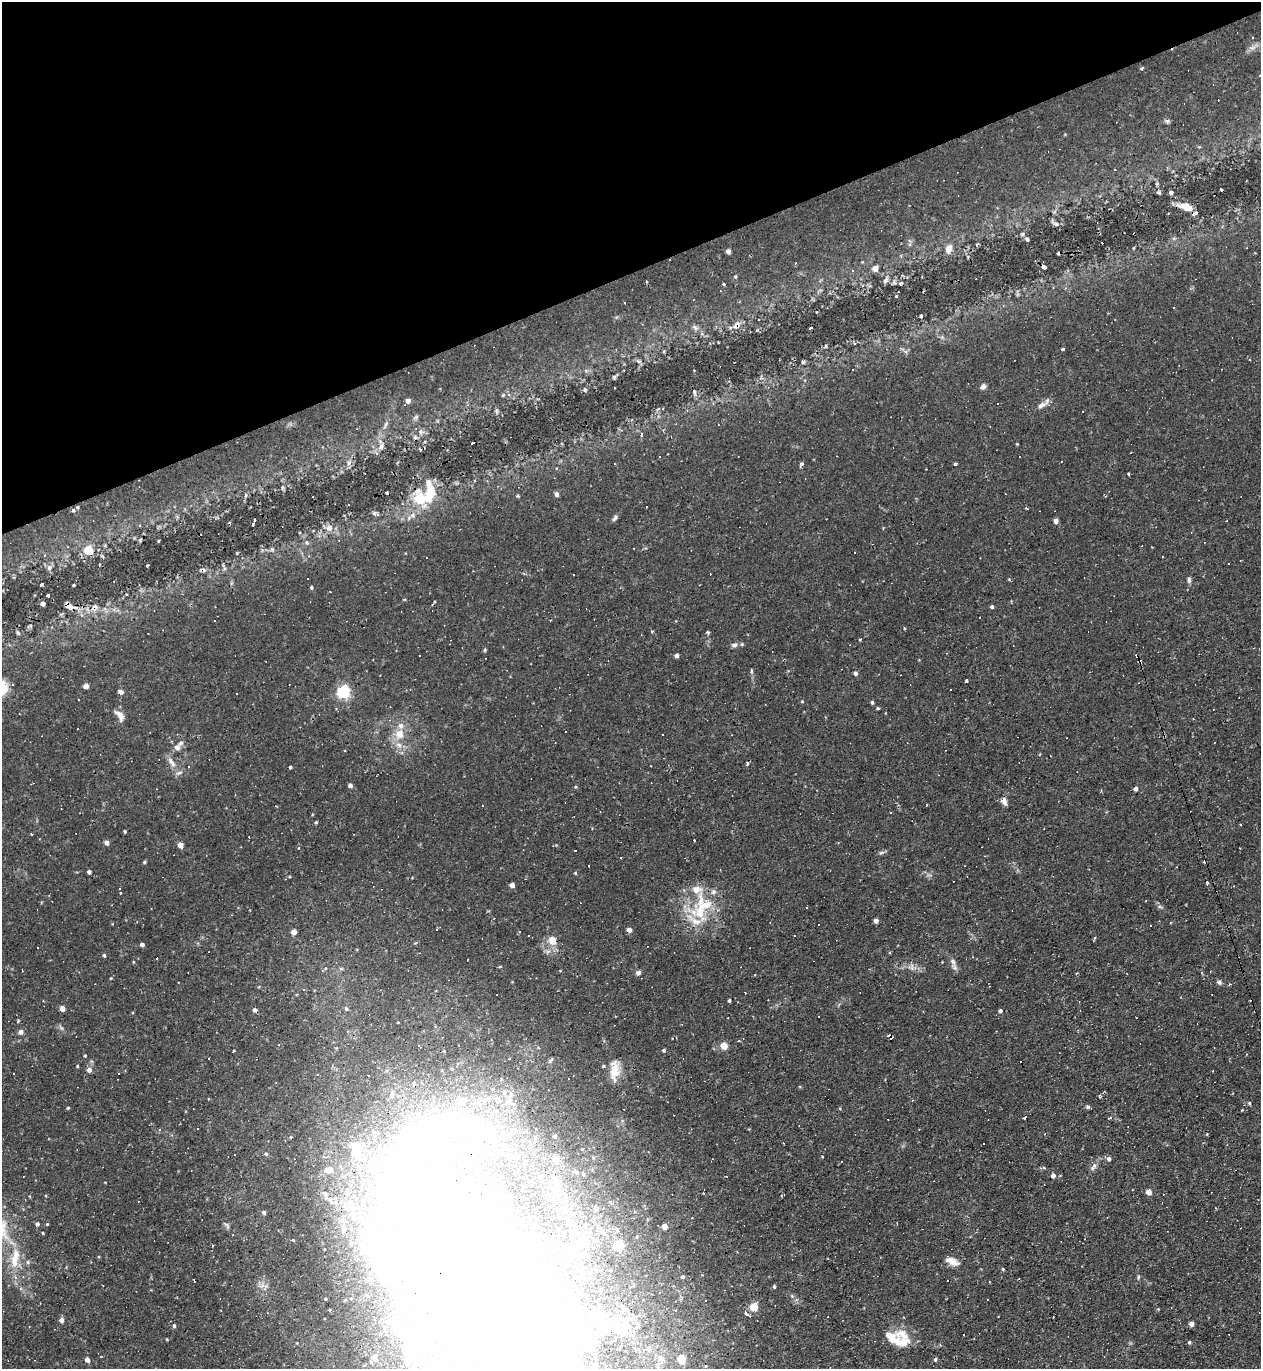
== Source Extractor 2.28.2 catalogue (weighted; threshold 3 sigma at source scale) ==
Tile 3 of 4 x 4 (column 3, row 1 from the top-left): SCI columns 2662-3920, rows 4102-5468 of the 5452 x 5468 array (HDU 1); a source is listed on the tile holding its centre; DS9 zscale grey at full resolution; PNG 1263 x 1371 px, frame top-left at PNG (2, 2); no overlay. Shown black and unused: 20% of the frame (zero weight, under 2 of 3 exposures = <1% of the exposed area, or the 3 px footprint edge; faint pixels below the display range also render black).
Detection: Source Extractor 2.28.2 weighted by HDU 2 'WHT'; one run over the whole footprint, this tile lists its part. Background 0.0324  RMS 0.0034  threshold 0.0155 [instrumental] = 3 sigma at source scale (4.5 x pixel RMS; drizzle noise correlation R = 1.50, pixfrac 1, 0.05/0.05 arcsec/px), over >= 5 px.
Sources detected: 368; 38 inside a brighter object's white glare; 77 cosmic-ray / hot-pixel residue — not listed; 14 inside a brighter listed object's ellipse — not listed separately; the other 239 listed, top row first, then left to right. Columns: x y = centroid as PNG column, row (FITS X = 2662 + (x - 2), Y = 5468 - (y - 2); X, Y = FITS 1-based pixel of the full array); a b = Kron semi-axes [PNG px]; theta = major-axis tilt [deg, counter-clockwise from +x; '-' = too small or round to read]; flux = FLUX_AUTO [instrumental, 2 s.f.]
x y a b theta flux
1141 68 4 3 - 0.42
1167 121 7 4 34 0.62
1199 147 4 4 - 0.38
1158 192 6 4 -35 0.53
1171 193 4 4 - 0.98
1186 207 16 7 -17 4.4
1056 224 8 4 -31 0.84
1027 239 5 4 - 0.56
909 240 6 4 -20 0.5
949 249 10 7 73 2.4
728 251 4 4 - 2.1
1044 267 5 4 - 1.5
875 269 5 5 - 2.1
735 277 5 4 - 0.46
886 280 9 5 53 0.88
724 284 3 3 - 2.9
625 302 3 3 - 0.45
1174 308 3 3 - 0.77
921 316 3 3 - 0.39
736 325 12 8 52 1.9
694 327 6 5 - 0.94
718 342 3 3 - 0.34
1063 349 3 3 - 0.67
664 351 3 3 - 1.4
639 361 6 4 -1 0.63
803 362 5 5 - 0.45
694 370 3 2 - 0.31
614 377 7 4 72 0.47
983 386 7 6 - 1.1
585 390 5 4 - 0.45
694 392 6 4 -73 0.61
508 394 6 5 - 0.83
408 401 5 5 - 1.5
1041 405 16 7 32 2
658 408 5 4 - 0.53
496 410 5 4 - 0.81
1082 411 3 3 - 0.66
416 417 7 4 45 0.62
386 424 9 4 60 0.77
421 431 5 5 - 1
641 434 3 3 - 10
472 443 4 3 - 2
1017 444 3 3 - 0.26
381 446 10 6 72 1.4
349 463 8 4 71 0.87
801 464 5 4 - 0.84
955 464 4 3 - 0.87
1128 474 3 2 - 0.41
475 480 4 4 - 0.45
282 488 6 3 73 0.44
430 490 30 12 -85 8.7
557 494 6 5 - 0.83
245 496 5 3 - 0.41
1106 496 3 3 - 0.64
420 499 9 7 -40 17
77 507 4 3 - 0.37
73 510 4 4 - 0.48
376 514 11 4 -19 0.95
412 515 7 6 - 1.2
615 518 9 5 52 0.84
1056 521 4 4 - 1.6
253 524 3 3 - 0.78
329 528 7 7 - 2.2
158 541 3 2 - 0.32
307 543 6 5 - 0.77
1141 546 3 2 - 0.19
272 549 6 4 -70 0.5
89 550 5 5 - 9.6
44 555 4 3 - 0.57
147 565 3 2 - 0.5
49 568 8 6 61 0.98
202 570 9 4 0 0.74
307 579 3 2 - 0.4
1189 580 8 5 -89 0.79
41 585 3 3 - 0.63
74 585 4 2 - 0.3
311 588 4 3 - 0.85
127 594 3 2 - 0.36
48 595 3 3 - 9
43 604 4 4 - 1.9
69 606 12 6 -28 2.7
992 607 4 4 - 0.64
550 620 2 2 - 0.23
904 628 3 3 - 0.35
652 631 3 3 - 1.4
708 632 4 4 - 0.51
18 633 5 4 - 0.43
860 639 4 3 - 0.27
734 645 9 6 7 1.1
485 650 5 4 - 0.4
676 655 4 4 - 1
751 671 6 4 90 0.41
856 673 5 4 - 0.72
966 680 3 3 - 0.72
86 686 4 4 - 2.3
3 687 20 12 -86 6.4
950 689 3 3 - 0.74
121 692 6 5 - 1.1
343 692 5 5 - 61
802 701 4 3 - 0.31
872 702 4 3 - 0.75
878 708 3 3 - 0.59
120 716 15 8 -53 2.3
399 734 13 12 - 4.4
663 734 3 3 - 2.7
907 743 3 3 - 0.27
177 747 8 8 - 1.5
171 762 18 6 -57 2.5
747 763 4 3 - 0.63
188 767 3 3 - 1
290 767 3 3 - 0.61
377 775 4 2 - 0.21
350 785 4 4 - 1.6
576 786 5 3 - 0.35
1136 789 4 4 - 1.3
1004 802 11 5 -73 1.4
891 812 3 2 - 0.32
316 822 4 4 - 0.4
125 831 3 3 - 0.46
107 843 4 4 - 1.7
180 845 4 4 - 3.7
881 853 6 4 2 0.6
621 858 3 3 - 1.1
144 862 4 4 - 0.44
89 872 4 4 - 1
575 873 4 4 - 0.32
1207 882 3 3 - 0.35
512 885 4 4 - 2
713 892 7 7 - 1
807 907 3 3 - 1
1160 907 6 4 -19 0.53
700 913 26 20 -59 13
876 921 4 4 - 1.9
1150 925 3 3 - 1.3
629 930 4 4 - 2
294 932 4 4 - 2.8
552 940 6 5 - 5.6
142 944 4 4 - 1.2
104 955 5 4 - 0.48
953 961 10 7 -71 1.4
133 962 4 3 - 0.28
912 967 11 4 -86 0.95
638 973 6 5 - 0.94
111 978 4 3 - 0.27
1219 982 7 5 -38 0.84
729 1000 3 3 - 0.56
62 1008 4 4 - 2.5
346 1009 6 5 - 0.65
255 1010 5 4 - 0.97
1000 1011 4 4 - 0.89
819 1016 3 2 - 0.38
18 1021 3 3 - 0.49
398 1022 3 2 - 0.39
435 1027 4 3 - 0.37
21 1032 5 5 - 1.7
890 1036 6 3 -26 2.6
739 1040 3 3 - 0.63
724 1046 5 4 - 7.3
664 1050 4 4 - 0.49
85 1056 3 3 - 0.31
550 1061 8 5 51 0.76
1021 1062 3 3 - 6
77 1066 4 3 - 0.3
603 1066 4 4 - 0.42
89 1070 5 5 - 1.6
614 1070 27 11 86 5.4
369 1076 2 2 - 0.32
505 1092 7 6 - 1.1
392 1093 8 6 -89 1.2
488 1099 9 7 3 1.5
912 1100 3 3 - 0.35
463 1101 7 7 - 3.3
516 1101 4 4 - 0.4
478 1103 15 7 -38 2.5
1250 1103 4 3 - 0.51
1088 1107 6 5 - 0.49
68 1108 4 3 - 0.38
1026 1117 3 3 - 5
1110 1118 5 3 - 0.41
198 1128 3 2 - 0.52
160 1129 4 3 - 0.35
514 1130 7 5 -13 0.82
555 1136 4 3 - 1
356 1150 21 16 -83 11
266 1154 5 4 - 0.43
556 1159 5 5 - 4.5
1109 1159 6 5 - 0.87
1094 1165 9 7 65 1.3
1044 1168 6 4 -18 0.43
328 1170 8 6 -2 2.5
583 1174 5 3 - 0.33
1053 1176 5 4 - 1.6
556 1181 15 8 -78 3.3
1149 1192 4 4 - 3.4
325 1193 8 5 -48 0.95
348 1193 6 6 - 0.94
351 1207 13 9 -9 2.6
596 1208 4 4 - 1.5
264 1212 5 4 - 0.58
37 1224 4 4 - 0.68
47 1224 4 3 - 0.33
665 1226 4 4 - 4
228 1227 7 4 -72 0.66
616 1229 4 3 - 0.47
637 1236 4 3 - 0.3
293 1240 5 3 - 0.34
619 1246 5 5 - 25
338 1251 2 2 - 0.26
572 1251 21 11 51 4.9
15 1258 30 10 81 7.6
952 1261 16 7 -27 3
28 1262 5 5 - 0.6
1003 1269 4 4 - 0.32
23 1277 3 3 - 0.25
683 1277 4 3 - 0.62
1138 1277 7 3 -83 0.47
482 1278 236 131 -53 880
194 1280 4 2 - 0.24
774 1287 4 3 - 0.44
754 1307 5 5 - 11
330 1310 3 3 - 0.34
746 1313 5 4 - 1.1
61 1320 5 5 - 1.6
394 1321 7 5 -41 0.73
1192 1324 4 4 - 1.7
613 1325 25 24 - 18
174 1326 4 4 - 0.7
902 1334 21 14 -27 5.6
963 1335 3 3 - 2.8
167 1339 4 3 - 0.3
1189 1342 5 4 - 0.45
297 1343 4 3 - 0.23
1104 1356 3 2 - 0.21
374 1357 6 6 - 2.2
661 1358 9 7 -32 1.6
682 1359 5 5 - 11
935 1359 5 4 - 0.63
87 1360 4 4 - 2
595 1364 7 5 67 0.97
Overlapping masked pixels (flux is a lower limit): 8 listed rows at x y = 1044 267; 736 325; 420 499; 89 550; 202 570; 69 606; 890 1036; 482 1278
Isophote crosses this tile's border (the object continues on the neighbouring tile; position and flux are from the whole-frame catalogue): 3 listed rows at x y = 3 687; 482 1278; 661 1358